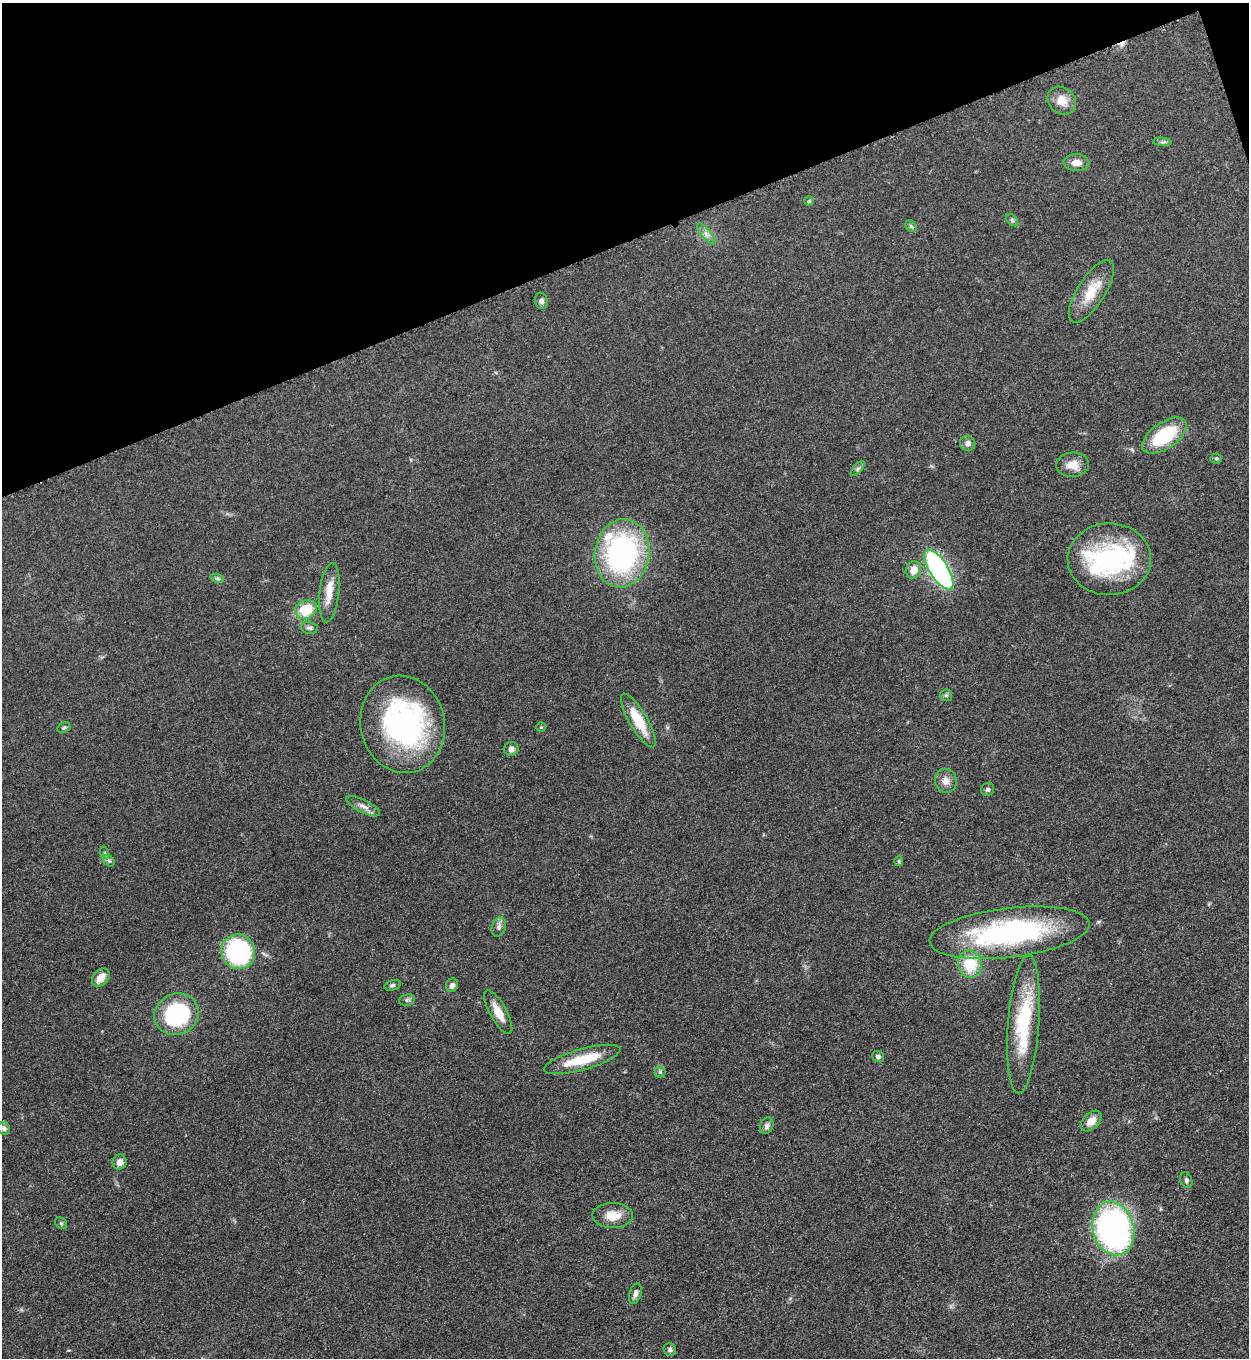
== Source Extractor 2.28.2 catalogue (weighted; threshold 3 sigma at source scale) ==
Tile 3 of 4 x 4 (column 3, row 1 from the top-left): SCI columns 2779-4025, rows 4078-5433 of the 5428 x 5440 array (HDU 1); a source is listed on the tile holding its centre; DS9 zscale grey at full resolution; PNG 1251 x 1360 px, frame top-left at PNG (2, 3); each listed source drawn as its Kron ellipse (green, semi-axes under 4 px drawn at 4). Shown black and unused: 18% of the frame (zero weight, under 3 of 5 exposures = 1% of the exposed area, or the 3 px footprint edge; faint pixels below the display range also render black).
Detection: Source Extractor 2.28.2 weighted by HDU 2 'WHT'; one run over the whole footprint, this tile lists its part. Background 0.0613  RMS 0.0059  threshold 0.0265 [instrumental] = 3 sigma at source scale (4.5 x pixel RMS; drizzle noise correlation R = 1.50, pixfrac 1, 0.05/0.05 arcsec/px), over >= 5 px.
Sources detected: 64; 1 inside a brighter object's white glare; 1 cosmic-ray / hot-pixel residue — neither listed nor drawn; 4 inside a brighter listed object's ellipse — not listed separately; the other 58 listed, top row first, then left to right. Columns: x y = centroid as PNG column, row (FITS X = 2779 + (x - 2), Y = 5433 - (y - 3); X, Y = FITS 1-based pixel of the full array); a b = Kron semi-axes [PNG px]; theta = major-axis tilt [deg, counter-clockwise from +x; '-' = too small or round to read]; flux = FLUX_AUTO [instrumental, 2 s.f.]
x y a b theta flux
1062 101 15 12 -40 7.7
1162 142 9 3 -5 1.3
1076 163 13 8 -1 4.7
809 201 5 5 - 0.82
1012 220 7 4 -46 1.1
911 226 6 5 - 1.2
706 234 13 4 -50 2.6
1091 291 36 14 57 15
541 301 8 6 -76 1.9
1164 436 25 13 35 33
968 443 8 7 - 2.5
1216 459 6 5 - 0.92
1073 465 16 12 3 6.8
858 468 9 4 48 1.3
622 553 34 27 81 120
1109 559 42 36 1 73
913 570 9 7 70 6.5
939 570 23 9 -58 140
217 578 7 4 -18 1.1
329 593 30 10 84 9.3
306 609 11 9 22 17
309 628 8 6 -10 1.5
946 695 6 5 - 1.1
638 720 30 9 -60 18
403 724 49 42 -78 120
541 727 4 4 - 0.62
64 728 7 5 27 1
511 749 7 6 - 2.4
946 781 12 11 - 4.4
988 789 7 6 - 1.3
363 806 18 6 -26 3.6
105 853 6 4 -72 0.8
109 861 6 5 - 1.1
899 861 5 4 - 0.72
499 927 10 7 71 2.2
1009 933 81 24 7 110
238 952 17 16 - 71
970 964 14 12 -76 19
101 977 10 7 49 6.1
392 985 8 5 17 1.2
452 985 7 6 - 2.3
407 1000 8 6 11 1.3
498 1012 25 8 -61 8.1
176 1014 23 20 26 58
1024 1024 69 15 86 43
878 1057 6 5 - 1.5
582 1059 39 10 15 20
660 1072 5 5 - 0.96
1091 1121 12 8 45 5.7
767 1126 8 6 69 2.3
4 1129 6 6 - 1.9
119 1162 7 7 - 3.6
1186 1180 8 5 -66 1.5
613 1216 20 12 0 8.7
61 1223 6 5 - 0.94
1113 1228 27 20 -75 180
635 1294 10 6 74 2.3
670 1349 6 6 - 1.6